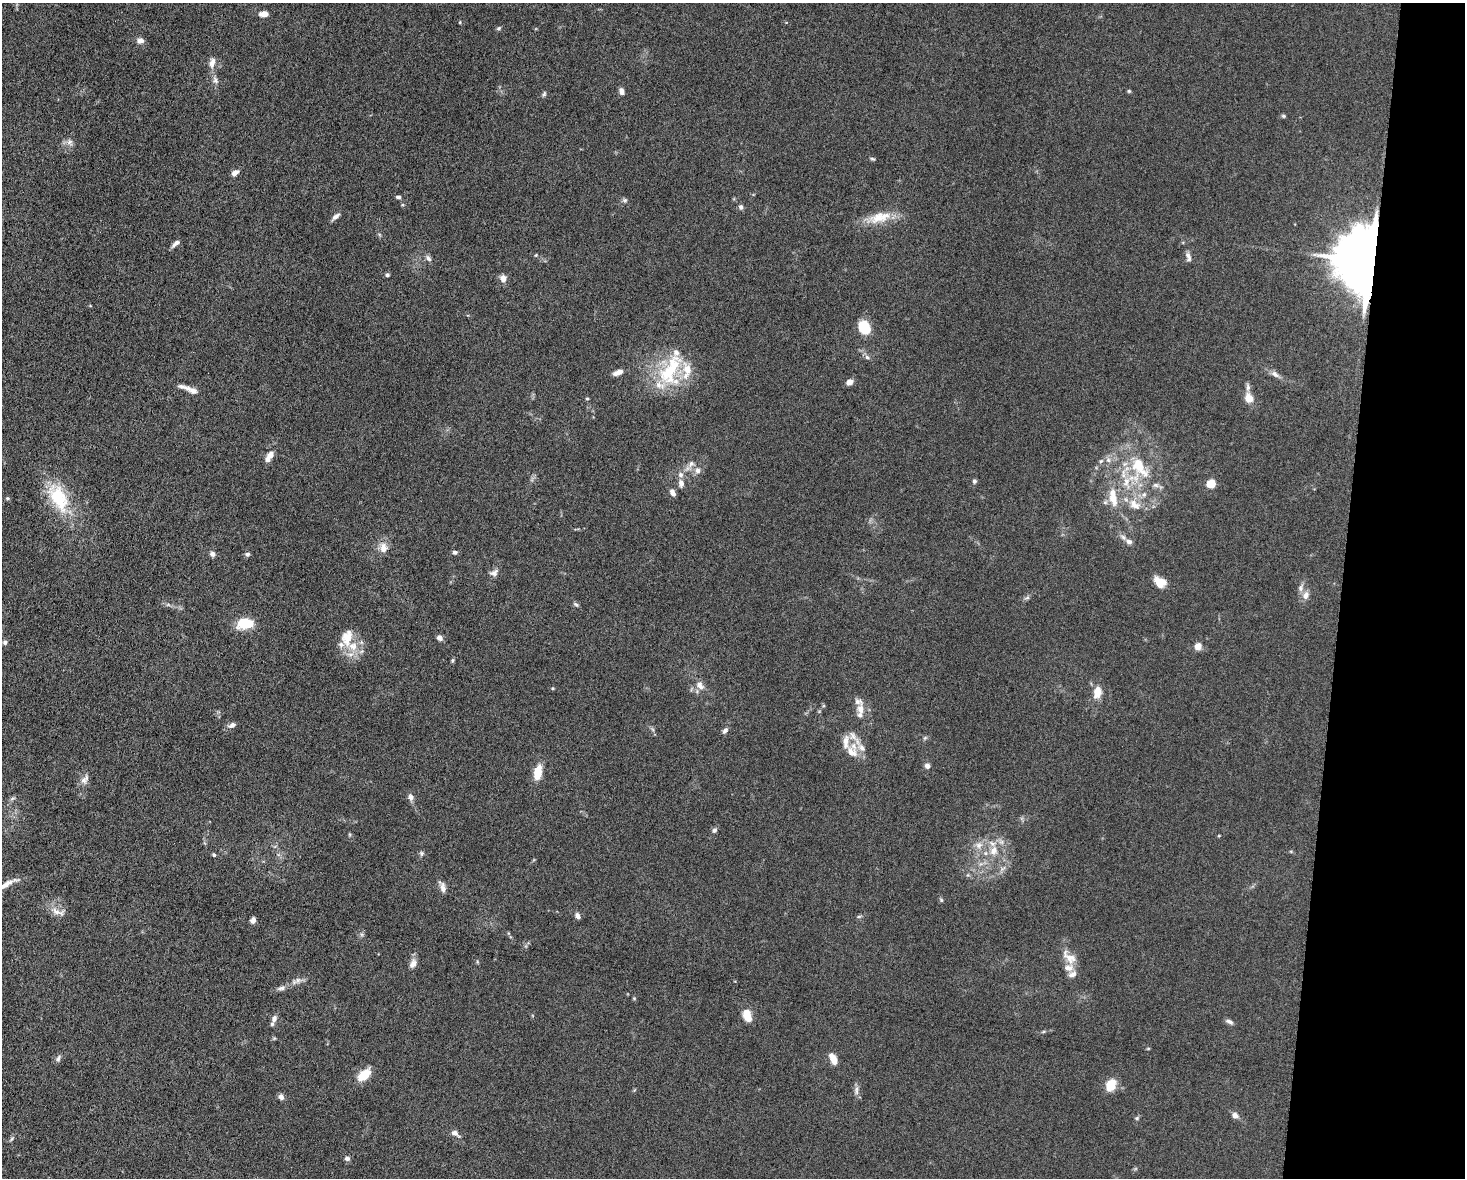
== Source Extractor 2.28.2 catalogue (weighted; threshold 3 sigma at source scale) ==
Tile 6 of 3 x 4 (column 3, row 2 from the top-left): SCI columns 3157-4619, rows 2360-3535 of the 4746 x 4719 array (HDU 1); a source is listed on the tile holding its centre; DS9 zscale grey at full resolution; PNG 1467 x 1180 px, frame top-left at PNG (2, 3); no overlay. Shown black and unused: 8% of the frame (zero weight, under 5 of 10 exposures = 2% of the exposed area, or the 3 px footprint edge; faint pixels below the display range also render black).
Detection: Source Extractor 2.28.2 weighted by HDU 2 'WHT'; one run over the whole footprint, this tile lists its part. Background 0.0231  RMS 0.0021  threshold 0.00861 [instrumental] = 3 sigma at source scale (4.09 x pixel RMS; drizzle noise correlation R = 1.36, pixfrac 0.8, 0.05/0.05 arcsec/px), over >= 5 px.
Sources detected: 136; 1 too faint to see at this stretch — not listed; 16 inside a brighter listed object's ellipse — not listed separately; the other 119 listed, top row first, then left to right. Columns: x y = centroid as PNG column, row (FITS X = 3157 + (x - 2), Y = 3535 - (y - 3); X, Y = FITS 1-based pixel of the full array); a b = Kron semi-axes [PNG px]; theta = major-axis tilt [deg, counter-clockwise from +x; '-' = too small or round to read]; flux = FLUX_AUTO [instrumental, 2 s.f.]
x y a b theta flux
264 14 9 5 2 1.7
460 22 4 3 - 0.15
499 28 6 5 - 0.34
140 41 8 7 - 1
212 63 14 7 78 1.3
215 80 12 6 -68 0.87
621 91 9 6 -71 0.79
1129 91 5 5 - 0.25
544 94 7 5 62 0.41
1284 116 6 4 -2 0.31
70 142 11 8 -73 0.97
872 159 8 3 -23 0.29
235 173 8 5 37 1.1
398 197 5 4 - 0.5
625 200 7 6 - 0.43
741 207 6 6 - 0.55
336 217 13 5 38 0.77
879 217 34 14 14 4.8
176 243 11 5 41 0.88
536 255 4 4 - 0.2
1188 257 12 6 -74 0.85
428 258 10 6 -51 0.66
1369 261 16 15 - 2200
387 275 4 4 - 0.54
503 278 9 7 -82 1.3
864 327 12 9 -65 6.7
867 357 8 5 -31 0.53
670 370 52 21 57 13
618 372 12 6 19 1.4
1275 374 13 7 -32 1
849 382 7 6 - 1.1
185 387 22 6 -17 1.4
1248 387 12 5 -87 0.64
1249 398 8 7 - 2.9
587 399 4 4 - 0.24
270 455 10 8 32 1.2
1108 460 7 6 - 0.67
1101 461 7 4 44 0.38
691 464 10 8 53 1
1139 467 36 18 -54 9.5
698 471 10 7 89 1
974 481 5 5 - 0.47
1126 482 18 10 86 3.4
681 483 9 6 -85 0.99
1211 484 5 5 - 9.1
672 492 9 5 -62 0.88
1113 497 23 9 -81 3.9
8 498 5 5 - 0.31
58 498 43 22 -62 11
1134 504 20 12 -33 3.2
1129 542 9 6 -26 0.94
383 548 15 12 -84 1.9
455 552 6 5 - 0.5
212 554 7 6 - 0.65
247 554 6 5 - 0.51
494 573 12 8 24 0.95
1160 582 13 9 -33 3.1
1301 588 11 7 71 0.92
1306 595 11 8 62 1.3
1027 598 9 4 13 0.39
576 604 9 4 -30 0.38
168 605 7 4 -18 0.41
245 623 13 8 0 8.8
347 637 25 16 81 4.6
440 638 6 5 - 1.1
5 642 5 5 - 0.5
1198 646 7 6 - 1.8
452 660 5 4 - 0.28
700 685 13 9 -50 1.5
552 688 4 4 - 0.21
1097 692 12 8 79 2.9
860 709 13 9 -87 1.7
232 725 12 6 26 0.8
725 731 9 5 49 0.56
854 737 30 9 -52 2.4
925 738 6 5 - 0.34
852 752 19 12 -47 2.6
927 766 6 5 - 0.89
538 772 16 8 82 3.9
85 779 15 8 58 1.3
411 797 9 7 -61 0.88
12 798 8 3 19 0.36
714 830 7 6 - 0.56
979 845 12 9 4 1.6
994 851 15 12 73 3.1
1291 852 5 3 - 0.22
421 853 7 6 - 0.4
214 855 4 4 - 0.38
1003 869 10 5 39 0.73
5 885 28 7 30 2.3
442 887 14 6 -70 1.2
941 900 6 5 - 0.29
57 911 24 9 -16 1.7
577 916 7 5 -59 0.84
859 916 6 4 19 0.3
253 920 6 5 - 1.1
362 934 6 5 - 0.4
1069 957 23 11 -44 2.5
413 964 11 8 67 1.3
1072 974 11 7 24 1
298 980 10 8 24 0.96
281 988 12 6 18 0.85
634 998 4 4 - 0.21
747 1016 13 8 -71 3
274 1019 9 6 69 0.92
1229 1021 10 5 -29 0.67
1043 1032 6 4 19 0.24
1148 1049 5 3 - 0.18
58 1058 10 5 66 0.58
833 1059 12 6 -63 2.4
364 1075 16 9 42 4.1
1111 1085 16 12 62 3
856 1090 14 6 86 0.87
281 1097 6 5 - 0.96
1235 1115 9 8 - 0.94
1137 1118 6 5 - 0.34
455 1133 11 7 -33 1
12 1139 8 4 51 0.37
347 1158 8 6 -3 0.56
Overlapping masked pixels (flux is a lower limit): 1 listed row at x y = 1369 261
Isophote crosses this tile's border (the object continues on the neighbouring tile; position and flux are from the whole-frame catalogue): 1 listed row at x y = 5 885